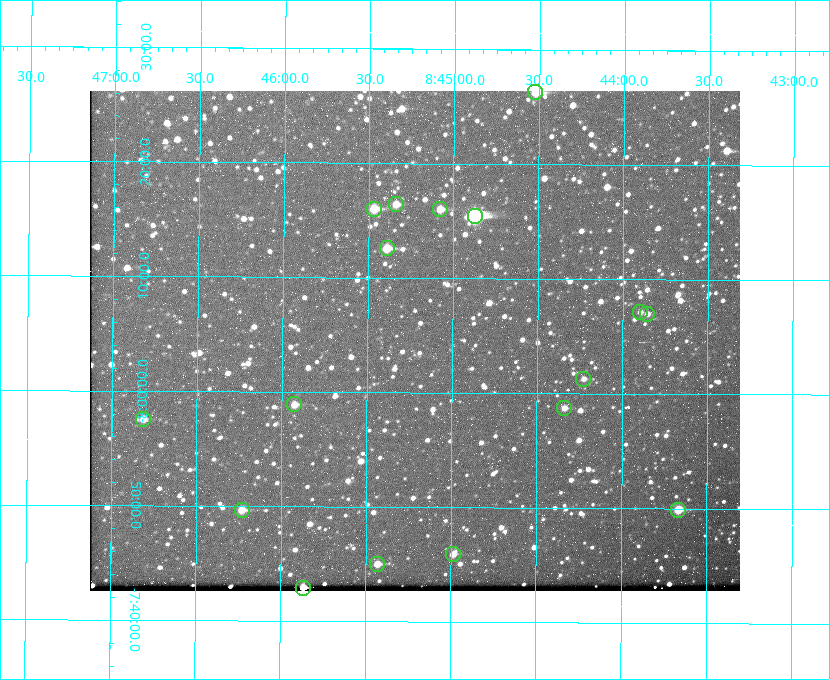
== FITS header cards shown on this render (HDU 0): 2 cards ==
NAXIS1  =                  650 / Width of table row in bytes
NAXIS2  =                  500 / Number of rows in table

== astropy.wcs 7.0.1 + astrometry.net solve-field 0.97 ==
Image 650 x 500 px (HDU 0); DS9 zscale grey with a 90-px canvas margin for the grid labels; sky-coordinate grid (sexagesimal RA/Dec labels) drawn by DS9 from the SOLVED WCS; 17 Tycho-2 reference stars matched to detected sources circled (green)
Header WCS: none
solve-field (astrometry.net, Tycho-2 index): SOLVED blind (the file carries no WCS)
Solved WCS: RA---TAN-SIP/DEC--TAN-SIP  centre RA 08:45:13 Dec -08:05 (131.31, -8.08 deg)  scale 5.24 arcsec/px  FOV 56.8' x 43.6'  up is +180 deg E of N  parity flipped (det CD > 0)
(file carries no celestial WCS; the grid is the blind solution)
Tycho-2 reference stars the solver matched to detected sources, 17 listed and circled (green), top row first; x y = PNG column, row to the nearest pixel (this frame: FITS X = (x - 90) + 1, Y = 500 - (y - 91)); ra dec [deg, ICRS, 3 dp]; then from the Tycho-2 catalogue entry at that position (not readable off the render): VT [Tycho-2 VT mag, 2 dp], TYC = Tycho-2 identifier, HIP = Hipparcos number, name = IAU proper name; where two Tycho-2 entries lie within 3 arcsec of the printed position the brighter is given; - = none
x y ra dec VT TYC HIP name
535 92 131.131 -8.438 9.34 5442-845-1 - -
396 204 131.335 -8.274 10.98 5442-594-1 - -
374 209 131.367 -8.267 10.01 5442-454-1 - -
440 209 131.270 -8.267 10.78 5442-693-1 - -
475 216 131.219 -8.257 7.68 5442-1112-1 42924 -
387 248 131.348 -8.210 9.85 5442-617-1 - -
640 312 130.974 -8.119 12.03 5442-588-1 - -
647 314 130.964 -8.116 12.42 5442-381-1 - -
583 379 131.057 -8.021 12.20 5442-277-1 - -
294 404 131.481 -7.982 10.84 5442-1444-1 - -
564 408 131.085 -7.979 12.05 5442-273-1 - -
143 419 131.703 -7.959 11.45 5442-1027-1 - -
242 510 131.557 -7.828 10.76 5442-1179-1 - -
678 510 130.917 -7.832 10.58 5442-498-1 - -
453 554 131.247 -7.766 11.19 5442-426-1 - -
377 564 131.357 -7.750 10.86 5442-458-1 - -
303 588 131.466 -7.715 9.32 5442-1286-1 43006 -